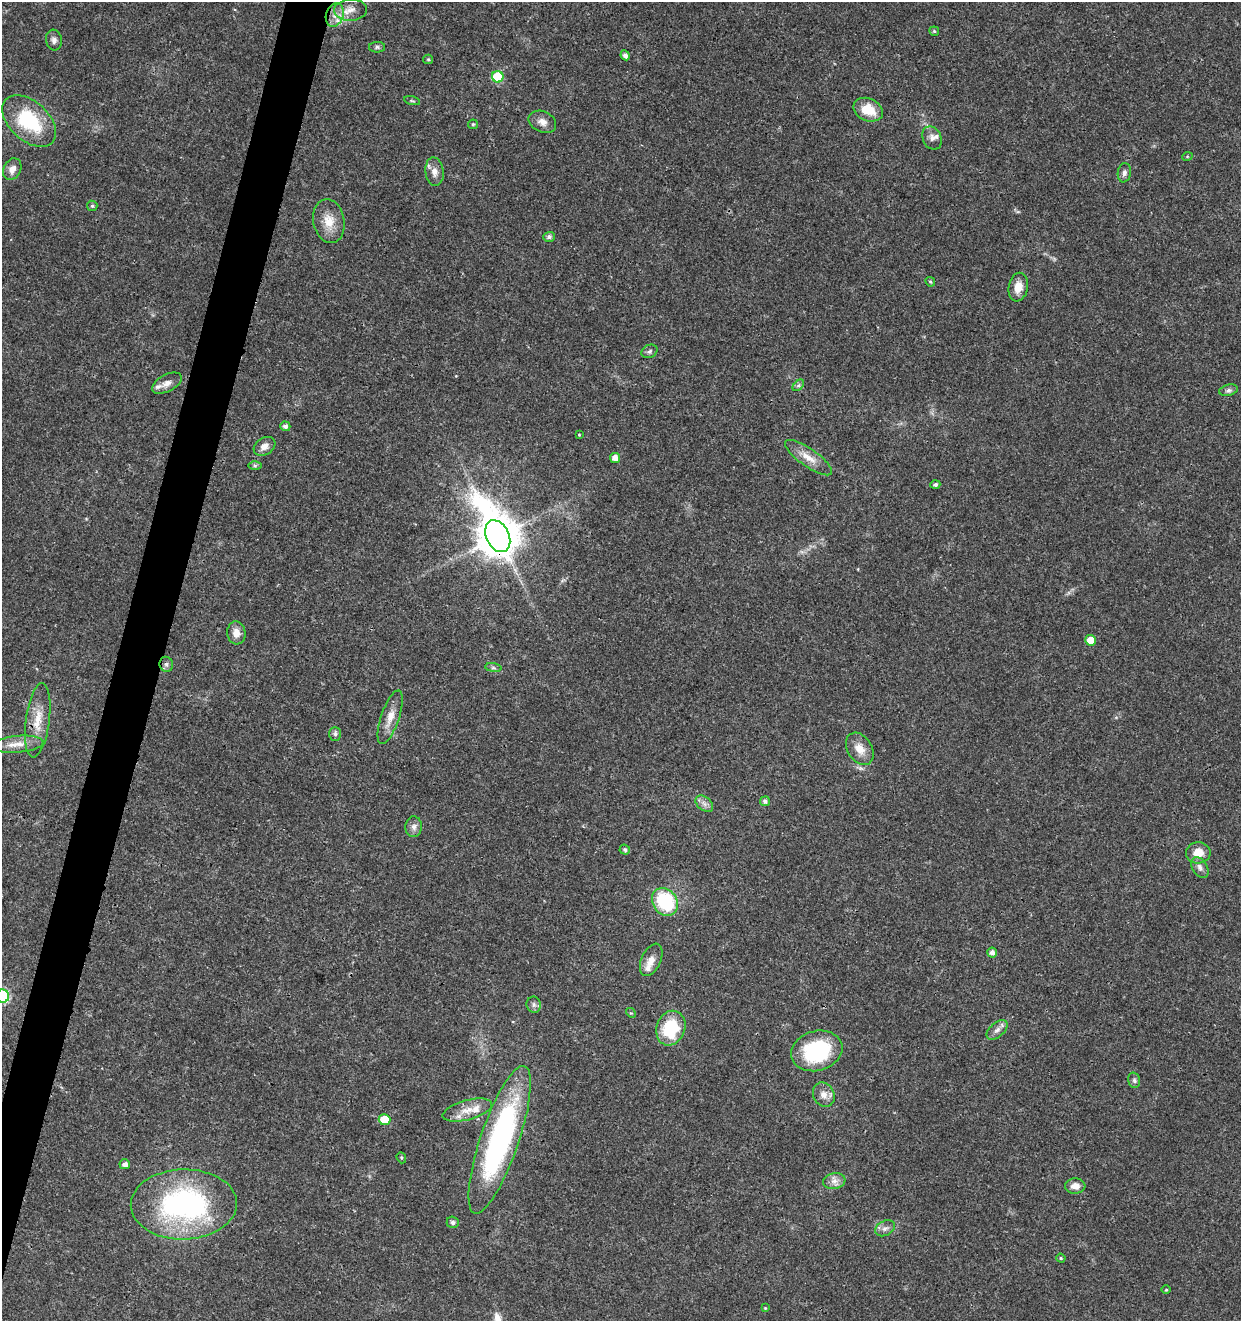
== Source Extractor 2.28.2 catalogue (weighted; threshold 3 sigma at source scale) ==
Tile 7 of 4 x 4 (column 3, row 2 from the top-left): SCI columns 2762-4000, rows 2646-3964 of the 5461 x 5295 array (HDU 1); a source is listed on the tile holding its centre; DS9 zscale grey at full resolution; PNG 1243 x 1323 px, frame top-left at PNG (2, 2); each listed source drawn as its Kron ellipse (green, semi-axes under 4 px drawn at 4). Shown black and unused: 3% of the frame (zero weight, under 3 of 4 exposures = <1% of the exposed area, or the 3 px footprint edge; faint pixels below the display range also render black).
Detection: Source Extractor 2.28.2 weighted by HDU 2 'WHT'; one run over the whole footprint, this tile lists its part. Background 0.0179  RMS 0.0021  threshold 0.00941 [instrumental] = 3 sigma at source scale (4.5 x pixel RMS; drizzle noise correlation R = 1.50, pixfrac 1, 0.0396/0.0396 arcsec/px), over >= 5 px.
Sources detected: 79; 5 inside a brighter listed object's ellipse — not listed separately; the other 74 listed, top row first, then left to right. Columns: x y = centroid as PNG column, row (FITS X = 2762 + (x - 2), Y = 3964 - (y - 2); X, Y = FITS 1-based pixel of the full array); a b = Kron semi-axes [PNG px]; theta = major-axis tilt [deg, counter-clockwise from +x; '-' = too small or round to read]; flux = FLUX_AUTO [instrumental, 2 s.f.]
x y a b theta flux
350 10 16 10 3 2.2
335 15 12 8 72 1.9
934 31 5 4 - 0.32
54 40 10 8 -82 0.89
377 47 8 5 0 0.46
625 55 5 4 - 0.81
428 59 5 4 - 0.24
498 77 6 5 - 11
412 101 8 3 -13 0.28
868 110 15 11 -23 4.6
29 121 32 19 -42 14
542 122 14 10 -25 1.6
473 124 5 4 - 0.32
932 138 12 9 -66 1.2
1187 157 5 3 - 0.19
12 169 11 8 64 1.5
434 172 14 9 -83 1.7
1124 173 10 6 81 0.76
92 206 5 5 - 0.36
329 221 22 15 -79 3.8
549 237 5 5 - 0.64
930 282 5 4 - 0.28
1018 287 14 9 79 2.3
649 351 8 6 27 0.55
167 383 16 8 28 1.4
798 385 7 4 45 0.47
1229 390 9 5 13 0.59
285 426 5 4 - 0.79
579 435 3 3 - 0.18
264 446 11 8 32 1.4
615 458 5 5 - 1.7
808 458 28 9 -35 2.9
255 465 7 4 1 0.39
935 485 5 4 - 0.56
498 536 17 11 -65 740
236 633 11 9 -83 1.8
1090 640 5 5 - 3.5
166 664 7 6 - 0.65
493 668 8 4 -8 0.44
390 717 28 9 71 2.8
38 720 37 12 82 4.8
335 734 7 6 - 0.51
18 744 25 8 5 2.7
860 749 17 12 -58 2.6
765 801 5 5 - 0.72
704 804 10 6 -40 1
414 827 10 8 85 1
625 850 5 5 - 0.51
1198 853 12 10 2 2.8
1200 867 11 7 -60 1
665 902 15 12 -54 14
992 952 5 5 - 1
651 960 17 9 65 2
3 996 6 6 - 23
534 1005 8 7 - 0.66
631 1013 5 4 - 0.24
671 1028 18 14 70 11
997 1030 12 7 41 1.1
817 1051 26 20 16 18
1134 1080 8 6 -75 0.54
824 1095 12 10 -64 1.6
467 1110 25 10 15 3
385 1120 6 5 - 6.3
500 1140 78 19 71 51
401 1158 6 4 -70 0.28
125 1164 5 5 - 1.1
834 1181 11 8 10 1.3
1075 1186 10 7 4 1.6
184 1204 53 35 1 46
453 1222 6 5 - 0.53
885 1228 10 7 27 0.9
1061 1258 5 4 - 0.27
1166 1290 5 3 - 0.2
765 1308 3 3 - 0.18
Overlapping masked pixels (flux is a lower limit): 1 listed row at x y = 498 536
Isophote crosses this tile's border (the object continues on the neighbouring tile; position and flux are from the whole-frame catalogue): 1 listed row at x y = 3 996